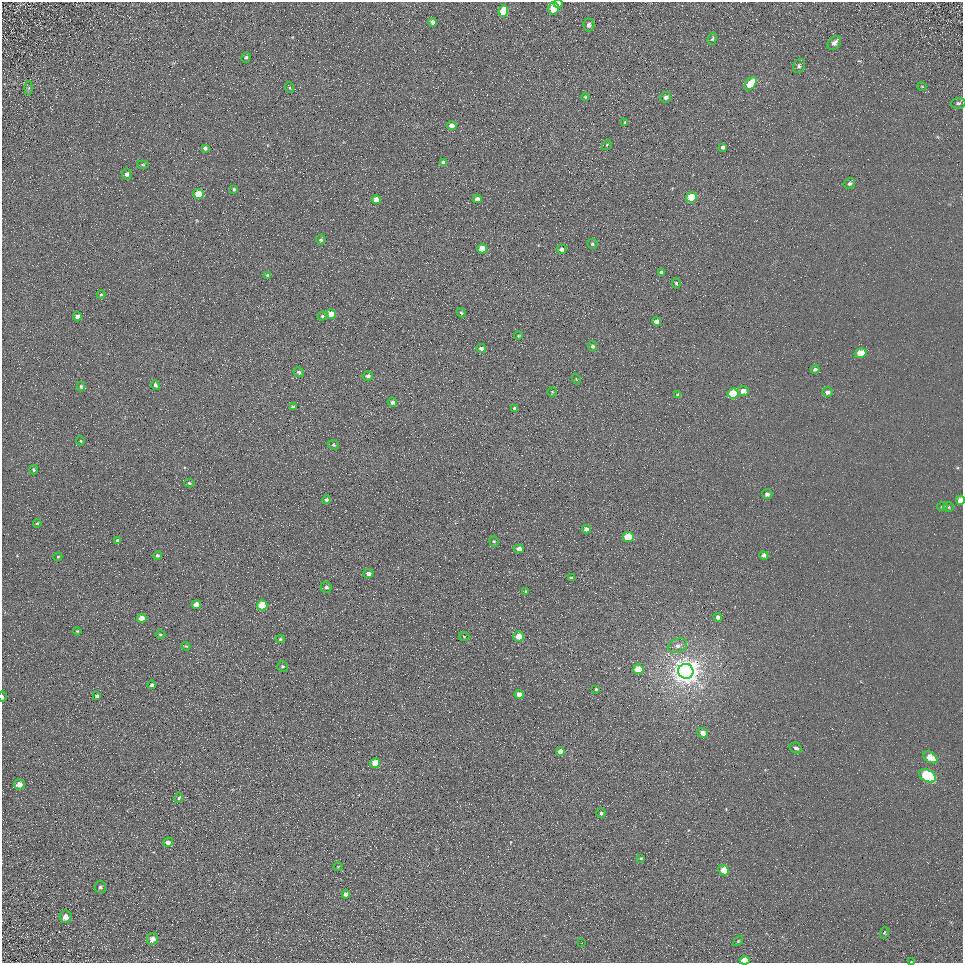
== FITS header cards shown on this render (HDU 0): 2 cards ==
NAXIS1  =                  961
NAXIS2  =                  961

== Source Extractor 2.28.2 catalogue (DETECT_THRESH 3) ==
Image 961 x 961 px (HDU 0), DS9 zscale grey, 1 PNG px = 1 image px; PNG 965 x 965 px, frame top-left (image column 1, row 961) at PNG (2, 2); each listed source drawn as its Kron ellipse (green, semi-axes under 4 px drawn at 4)
Background 5.58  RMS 7.8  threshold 23.4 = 3 sigma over >= 5 px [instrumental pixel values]
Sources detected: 124; all 124 listed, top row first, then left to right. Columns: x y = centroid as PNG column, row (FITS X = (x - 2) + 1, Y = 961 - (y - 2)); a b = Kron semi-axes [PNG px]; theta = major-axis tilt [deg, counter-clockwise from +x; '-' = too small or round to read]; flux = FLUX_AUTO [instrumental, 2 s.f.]
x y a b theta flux
558 4 4 4 - 2600
553 8 6 5 - 16000
503 11 6 5 - 20000
433 22 4 4 - 1900
589 25 6 6 - 2100
712 39 6 4 70 770
834 43 8 5 46 2400
246 57 5 4 - 850
799 66 7 5 62 1200
751 84 7 5 50 17000
922 86 5 3 - 410
29 88 6 4 88 790
290 88 5 3 - 560
585 97 4 3 - 560
666 97 5 5 - 1700
958 103 7 5 3 1200
625 122 4 4 - 690
452 126 4 4 - 5100
607 145 5 4 - 570
723 147 4 4 - 1200
205 148 4 4 - 1200
443 162 4 4 - 2600
143 165 6 3 -5 680
127 174 5 5 - 1300
849 184 6 4 31 1300
234 189 4 3 - 840
198 194 5 5 - 12000
691 197 5 5 - 18000
376 199 4 4 - 4400
477 199 4 4 - 3000
321 240 5 5 - 980
592 244 5 5 - 960
482 249 5 4 - 11000
562 249 5 4 - 1900
661 272 4 4 - 1100
268 275 4 4 - 1500
676 283 5 4 - 860
101 295 4 3 - 450
461 313 5 4 - 780
331 314 5 4 - 8000
322 316 5 4 - 830
77 317 4 4 - 2000
656 321 4 4 - 3400
518 336 4 3 - 440
592 346 5 4 - 1200
481 348 5 4 - 1700
860 353 6 4 18 11000
815 369 4 4 - 1200
299 372 5 4 - 1100
368 376 5 5 - 1600
576 379 5 3 - 440
155 385 5 4 - 1300
81 386 5 4 - 800
743 391 6 5 - 3400
552 392 5 4 - 590
827 392 5 5 - 2000
733 393 5 5 - 22000
678 395 4 4 - 1500
392 402 5 4 - 1500
293 407 4 3 - 1600
515 408 4 4 - 1000
81 441 5 3 - 440
333 445 6 4 -18 660
34 470 5 3 - 650
189 483 5 4 - 690
767 494 5 5 - 1700
326 500 4 4 - 940
960 500 4 4 - 5200
942 507 5 3 - 630
949 507 5 4 - 740
37 523 4 3 - 610
586 529 4 4 - 1900
628 537 5 5 - 19000
118 541 4 4 - 1700
494 541 5 4 - 690
519 549 5 4 - 3100
157 555 4 4 - 960
764 555 4 4 - 1700
58 557 4 3 - 510
368 573 5 4 - 2700
571 578 4 3 - 650
326 587 5 5 - 1100
526 591 4 3 - 570
196 605 5 4 - 5700
262 605 5 5 - 16000
718 617 4 4 - 1500
142 618 5 4 - 7900
77 631 4 4 - 480
160 635 5 3 - 540
464 636 5 3 - 480
518 636 5 5 - 6100
280 639 4 3 - 680
186 646 4 3 - 520
678 646 10 7 22 2600
283 666 5 5 - 910
638 669 5 5 - 12000
686 671 8 7 - 790000
151 685 4 3 - 1400
596 689 4 4 - 670
519 694 4 4 - 4200
97 696 4 3 - 1000
2 697 5 2 - 730
703 733 5 5 - 4100
796 748 6 5 - 1500
560 751 4 4 - 4800
930 757 8 5 -29 7500
375 763 5 4 - 14000
927 776 9 5 -29 60000
19 784 5 5 - 3800
179 798 5 4 - 1100
601 813 5 5 - 1100
168 842 5 4 - 2500
641 858 3 2 - 570
338 867 4 4 - 450
724 870 6 4 -45 7400
100 887 6 5 - 1000
346 894 4 4 - 2300
66 917 6 6 - 3400
884 933 6 4 71 640
152 939 6 5 - 3800
738 941 6 3 45 650
582 943 2 2 - 240
745 960 5 4 - 10000
911 962 4 2 - 450
At the frame edge (FLAGS 8, measured only in part): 5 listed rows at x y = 558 4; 960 500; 2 697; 745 960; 911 962